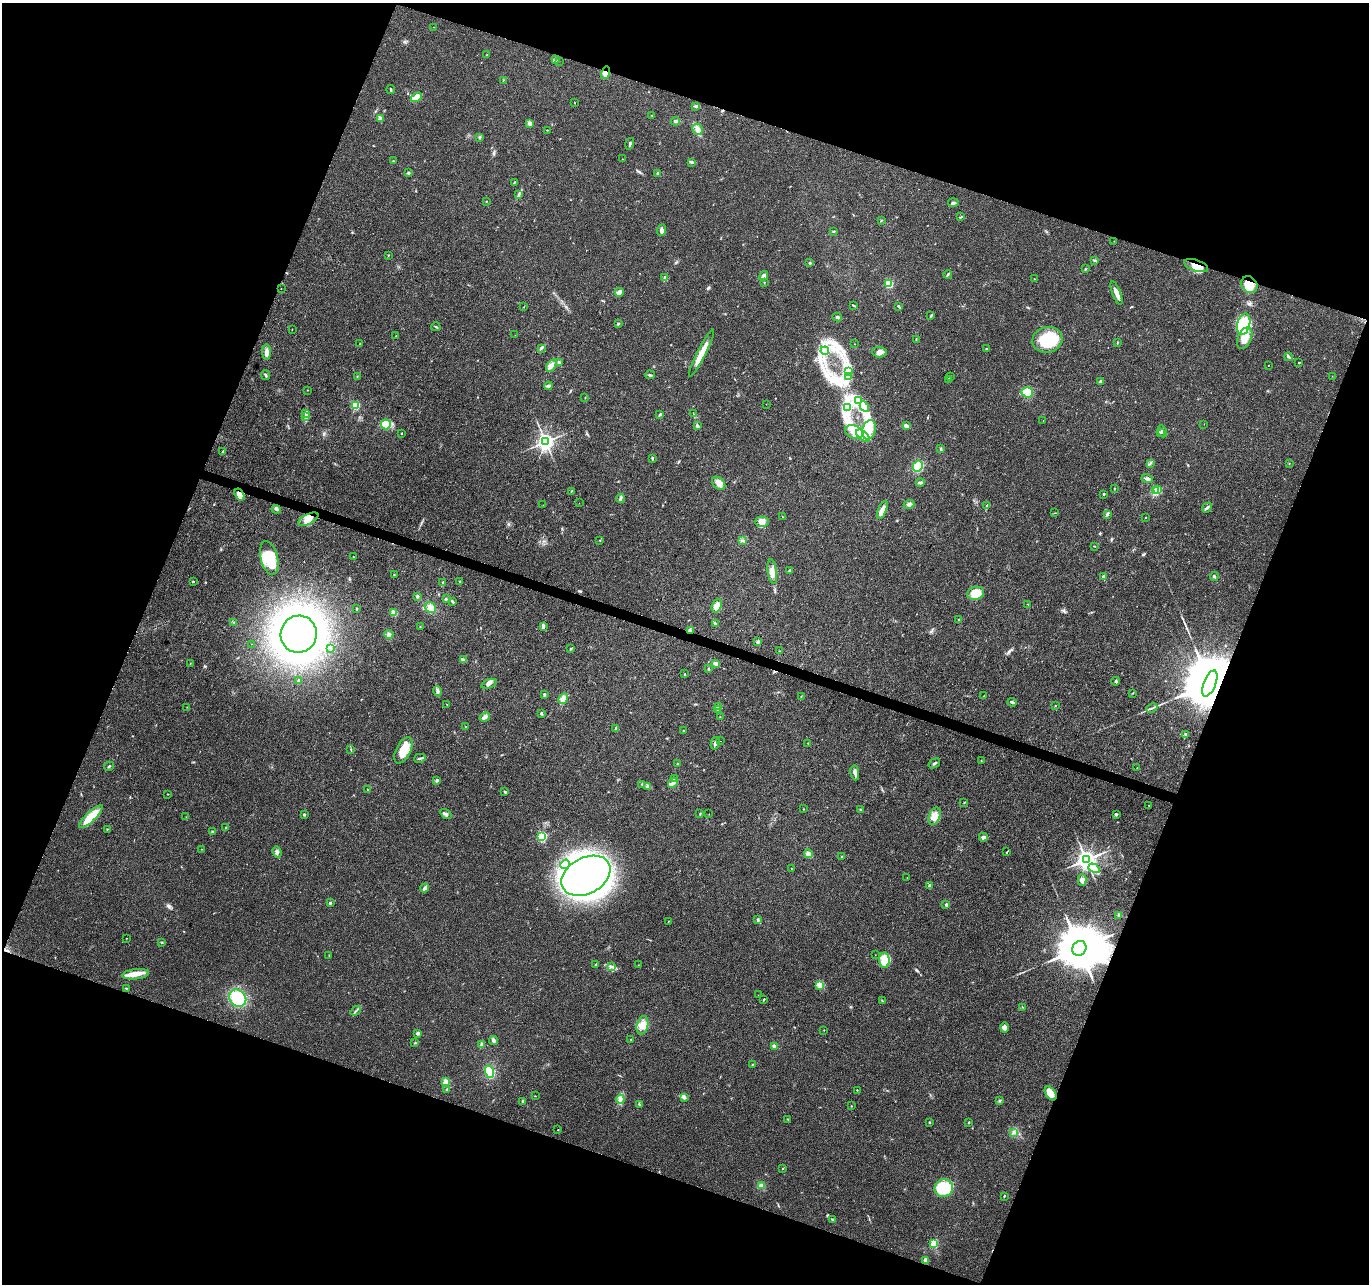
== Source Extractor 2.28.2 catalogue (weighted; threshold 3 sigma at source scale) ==
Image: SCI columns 1-5466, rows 214-5341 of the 5476 x 5619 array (HDU 1 of 3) = the unmasked area's bounding box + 8 px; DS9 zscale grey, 4 x 4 block average (1 PNG px = mean of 4 x 4 image px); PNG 1371 x 1286 px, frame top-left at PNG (2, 3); each listed source drawn as its Kron ellipse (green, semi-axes under 4 px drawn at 4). Shown black and unused: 40% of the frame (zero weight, under 3 of 4 exposures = <1% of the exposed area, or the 3 px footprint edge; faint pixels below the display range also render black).
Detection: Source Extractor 2.28.2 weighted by HDU 2 'WHT'. Background 0.0267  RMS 0.0031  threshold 0.0138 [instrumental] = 3 sigma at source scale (4.5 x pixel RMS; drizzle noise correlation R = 1.50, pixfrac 1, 0.0396/0.0396 arcsec/px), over >= 5 px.
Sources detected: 335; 5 inside a brighter object's white glare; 3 cosmic-ray / hot-pixel residue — neither listed nor drawn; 5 coinciding with a brighter row at this scale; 12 inside a brighter listed object's ellipse — not listed separately; the other 310 listed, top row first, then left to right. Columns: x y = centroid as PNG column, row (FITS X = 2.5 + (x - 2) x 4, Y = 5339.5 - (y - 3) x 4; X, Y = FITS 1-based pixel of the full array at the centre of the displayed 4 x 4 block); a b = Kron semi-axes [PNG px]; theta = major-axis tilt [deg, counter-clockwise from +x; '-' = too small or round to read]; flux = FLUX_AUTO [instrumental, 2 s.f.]
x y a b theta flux
434 27 2 2 - 0.46
487 54 2 2 - 0.69
555 59 2 2 - 1.6
559 61 2 2 - 0.43
605 73 6 4 75 12
503 80 2 2 - 0.54
391 90 4 2 - 1.9
416 97 6 3 31 14
575 103 2 2 - 0.49
696 106 4 2 - 2.2
651 115 2 2 - 0.57
380 119 3 3 - 12
676 121 4 3 - 3.5
530 123 4 3 - 5.7
697 129 6 5 - 8.9
547 130 2 2 - 0.77
480 137 3 2 - 1.6
630 144 6 2 74 3.7
623 159 2 2 - 0.58
393 161 2 2 - 1.5
692 162 3 2 - 4
408 173 3 2 - 1.6
658 173 2 2 - 6.7
514 182 3 2 - 1.7
519 195 2 2 - 0.77
486 201 2 2 - 0.81
953 203 5 2 - 3.8
961 217 3 2 - 1.7
881 221 2 2 - 0.58
662 230 6 4 69 5.2
834 231 3 2 - 1.5
1114 241 2 2 - 0.5
388 255 2 2 - 0.52
1095 260 4 2 - 1.9
810 263 2 2 - 8.5
1196 266 12 5 -20 23
1085 269 2 2 - 1.3
948 274 4 2 - 2.4
763 276 5 3 - 8.5
665 277 2 2 - 3.9
1034 279 2 2 - 0.63
764 282 2 2 - 0.63
888 284 2 2 - 130
1249 285 9 7 -52 38
281 289 2 2 - 0.51
619 292 4 3 - 8.3
1116 293 12 3 -69 12
853 305 3 2 - 1.1
899 306 3 2 - 2.5
524 307 2 2 - 0.56
931 316 3 2 - 1.2
837 317 5 3 - 4.1
618 324 3 2 - 1.6
1244 324 10 6 77 83
436 327 4 2 - 1.9
292 329 2 2 - 0.84
515 335 2 2 - 0.29
396 336 2 2 - 1.5
1245 338 11 6 65 20
916 339 2 2 - 0.99
1047 340 15 13 14 86
360 343 2 2 - 0.71
1117 343 3 2 - 1
855 344 2 2 - 0.85
541 348 3 2 - 2.1
986 348 2 2 - 0.69
825 351 4 2 - 2.6
267 352 8 3 -90 9.1
879 352 7 5 -3 8.6
701 353 26 3 63 32
1288 357 4 2 - 2.8
559 362 3 2 - 2.2
1299 363 2 2 - 0.89
551 365 7 4 60 9.2
1269 365 2 2 - 0.79
849 371 3 2 - 2.5
265 375 5 2 - 2.9
650 375 5 2 - 2.5
357 376 2 2 - 0.81
848 376 4 2 - 3.2
950 376 2 2 - 2.8
1332 376 2 2 - 0.35
949 379 3 2 - 1.5
1101 381 4 2 - 3.1
548 386 4 2 - 3.5
307 390 2 2 - 0.64
1027 392 6 5 - 21
585 397 2 2 - 0.91
859 400 2 2 - 1.2
766 404 2 2 - 0.32
356 405 2 2 - 140
864 407 6 2 -61 4.8
848 408 4 2 - 2.6
306 414 3 2 - 1.3
693 414 2 2 - 0.47
659 415 4 2 - 2.1
306 417 4 2 - 1.6
1043 420 2 2 - 0.97
386 424 5 5 - 23
1204 424 2 2 - 0.24
697 426 3 2 - 3.1
906 426 4 2 - 6.9
869 430 10 6 75 25
1162 431 6 2 -65 3.2
854 432 9 6 -20 22
1160 432 2 2 - 1.4
401 433 2 2 - 2.1
863 436 8 3 -40 10
545 442 3 3 - 940
941 449 3 2 - 1.9
223 452 4 2 - 2.7
652 458 3 2 - 2
1150 463 4 2 - 2.5
1289 463 2 2 - 0.52
918 466 6 5 - 23
1147 479 6 3 -17 3.8
719 483 7 5 -45 12
920 483 4 2 - 3.2
1114 489 2 2 - 0.77
1156 490 2 2 - 160
1158 490 2 2 - 24
571 491 2 2 - 0.92
1104 494 2 2 - 1.5
239 495 6 4 -57 14
620 498 4 3 - 3.5
579 503 2 2 - 1.3
909 504 5 3 - 4.9
543 505 2 2 - 0.4
987 506 2 2 - 2.4
1207 508 6 2 47 3.6
276 509 5 3 - 3.5
882 510 9 4 67 11
1055 513 2 2 - 0.37
1107 514 3 2 - 4
782 516 2 2 - 0.51
1146 517 2 2 - 1.6
308 519 11 5 27 19
762 522 7 5 1 11
600 540 2 2 - 0.74
742 540 2 2 - 0.77
1094 546 2 2 - 0.67
353 557 2 2 - 1.9
269 558 17 8 -76 48
789 571 3 2 - 1.7
772 572 12 4 -82 13
394 575 2 2 - 1
1103 576 2 2 - 8.4
1214 576 4 2 - 2.8
193 581 2 2 - 1.6
460 581 2 2 - 1.2
443 583 4 2 - 2.6
976 593 8 6 15 29
417 596 3 3 - 3.3
446 599 3 2 - 1.6
452 601 4 2 - 2
1028 604 2 2 - 0.49
717 606 7 4 70 13
430 608 6 5 - 11
357 609 3 2 - 1.2
394 613 2 2 - 63
959 620 2 2 - 0.7
234 622 3 2 - 0.93
715 624 4 2 - 2.7
420 627 2 2 - 0.69
543 627 4 3 - 3.6
690 630 3 2 - 2.5
299 634 18 18 - 1700
389 634 4 4 - 5.3
758 642 4 3 - 2.6
251 644 2 2 - 0.29
330 648 2 2 - 1.1
570 649 2 2 - 3
779 651 2 2 - 0.79
463 660 3 3 - 3
190 664 2 2 - 0.57
716 664 4 3 - 4.1
708 669 3 2 - 1.5
684 674 2 2 - 0.83
299 680 2 2 - 9.5
1116 681 4 2 - 2.2
1210 683 14 6 68 32000
489 684 8 4 21 7.6
437 691 5 2 - 3.3
1133 693 2 2 - 0.64
544 695 3 2 - 2.3
801 696 2 2 - 0.6
984 696 2 2 - 1.1
563 699 6 4 60 12
1012 702 4 2 - 3.2
447 704 2 2 - 0.56
718 706 4 3 - 3.3
1055 706 2 2 - 0.73
187 707 2 2 - 0.6
1152 708 6 2 24 2.9
718 710 3 2 - 1.6
542 714 3 2 - 2.4
485 717 5 3 - 6.2
720 717 2 2 - 0.77
465 727 2 2 - 1.5
616 728 3 2 - 2.2
683 730 2 2 - 1.3
1185 734 2 2 - 1.9
720 741 2 2 - 0.67
715 743 6 2 75 4.3
808 743 2 2 - 0.56
351 750 2 2 - 0.71
403 750 14 7 63 34
420 758 6 2 14 2.5
981 760 2 2 - 0.52
934 763 6 2 35 2.9
678 764 2 2 - 0.81
109 766 5 2 - 2.3
1137 768 2 2 - 0.67
855 773 7 3 -83 6
674 778 2 2 - 1.1
437 780 4 3 - 2.9
673 783 5 3 - 5.6
642 784 2 2 - 1.2
648 786 2 2 - 1.1
368 790 2 2 - 0.8
505 792 2 2 - 3.6
168 794 2 2 - 0.91
964 802 2 2 - 1.1
1149 805 2 2 - 0.59
803 809 2 2 - 0.62
860 809 2 2 - 1.3
304 814 2 2 - 6.3
446 814 6 3 -33 5.1
700 814 3 2 - 1.2
709 814 2 2 - 0.4
1116 814 3 2 - 2.1
935 816 9 5 70 14
91 817 16 4 44 49
186 817 2 2 - 0.6
226 828 2 2 - 1.3
107 829 2 2 - 0.77
213 831 3 2 - 2.2
542 836 2 2 - 170
983 837 4 4 - 4.9
201 849 2 2 - 0.63
277 852 5 2 - 3.6
1007 852 4 2 - 1.6
808 854 4 4 - 9.6
842 856 2 2 - 1.3
1086 860 3 3 - 1300
565 864 5 3 - 6.4
791 868 2 2 - 1
1094 868 6 3 -30 6.2
586 876 26 18 29 940
907 878 2 2 - 0.53
1082 880 6 4 -90 5.7
929 886 3 2 - 2.5
425 888 5 2 - 11
330 903 2 2 - 5.2
946 905 3 3 - 2.2
1119 915 2 2 - 1.2
758 920 2 2 - 3.4
668 921 2 2 - 0.52
126 938 2 2 - 0.47
161 942 2 2 - 1
1079 948 8 6 58 14000
875 955 2 2 - 0.39
329 956 2 2 - 0.69
884 960 8 5 -87 30
596 964 3 2 - 1.6
638 965 2 2 - 0.42
612 967 3 2 - 2.3
136 974 13 5 7 19
820 985 3 2 - 3.5
126 988 3 2 - 1.4
758 995 2 2 - 0.2
238 998 9 8 - 80
764 999 2 2 - 1.5
882 1001 4 2 - 1.4
1022 1007 2 2 - 0.75
356 1011 6 2 38 2.8
642 1025 9 5 77 15
1004 1027 5 4 - 7.3
824 1030 2 2 - 0.5
418 1033 3 3 - 3.9
630 1039 2 2 - 0.69
493 1040 4 3 - 4.3
415 1042 2 2 - 1.1
482 1044 3 3 - 3.4
774 1046 3 3 - 6.3
752 1065 2 2 - 1.1
490 1072 6 4 -70 53
446 1082 2 2 - 70
447 1089 3 2 - 1.8
857 1090 2 2 - 1.3
1051 1093 8 4 -54 20
535 1096 2 2 - 0.51
685 1098 4 2 - 1.3
620 1099 4 3 - 5
522 1101 3 2 - 1.7
999 1101 3 2 - 2.1
639 1104 2 2 - 1.3
851 1106 2 2 - 0.7
788 1119 2 2 - 0.69
930 1122 3 2 - 1.2
969 1123 3 2 - 1
558 1130 2 2 - 0.98
1014 1132 3 2 - 1.8
783 1168 2 2 - 0.96
761 1186 4 3 - 6
944 1188 9 9 - 91
1004 1196 2 2 - 1.6
832 1219 2 2 - 0.7
934 1244 2 2 - 44
925 1260 3 2 - 7.5
Overlapping masked pixels (flux is a lower limit): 8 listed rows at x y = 605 73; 1196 266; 1249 285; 239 495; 308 519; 690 630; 1210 683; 1079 948
Diffuse or blended objects may show on this block-average render without a row.